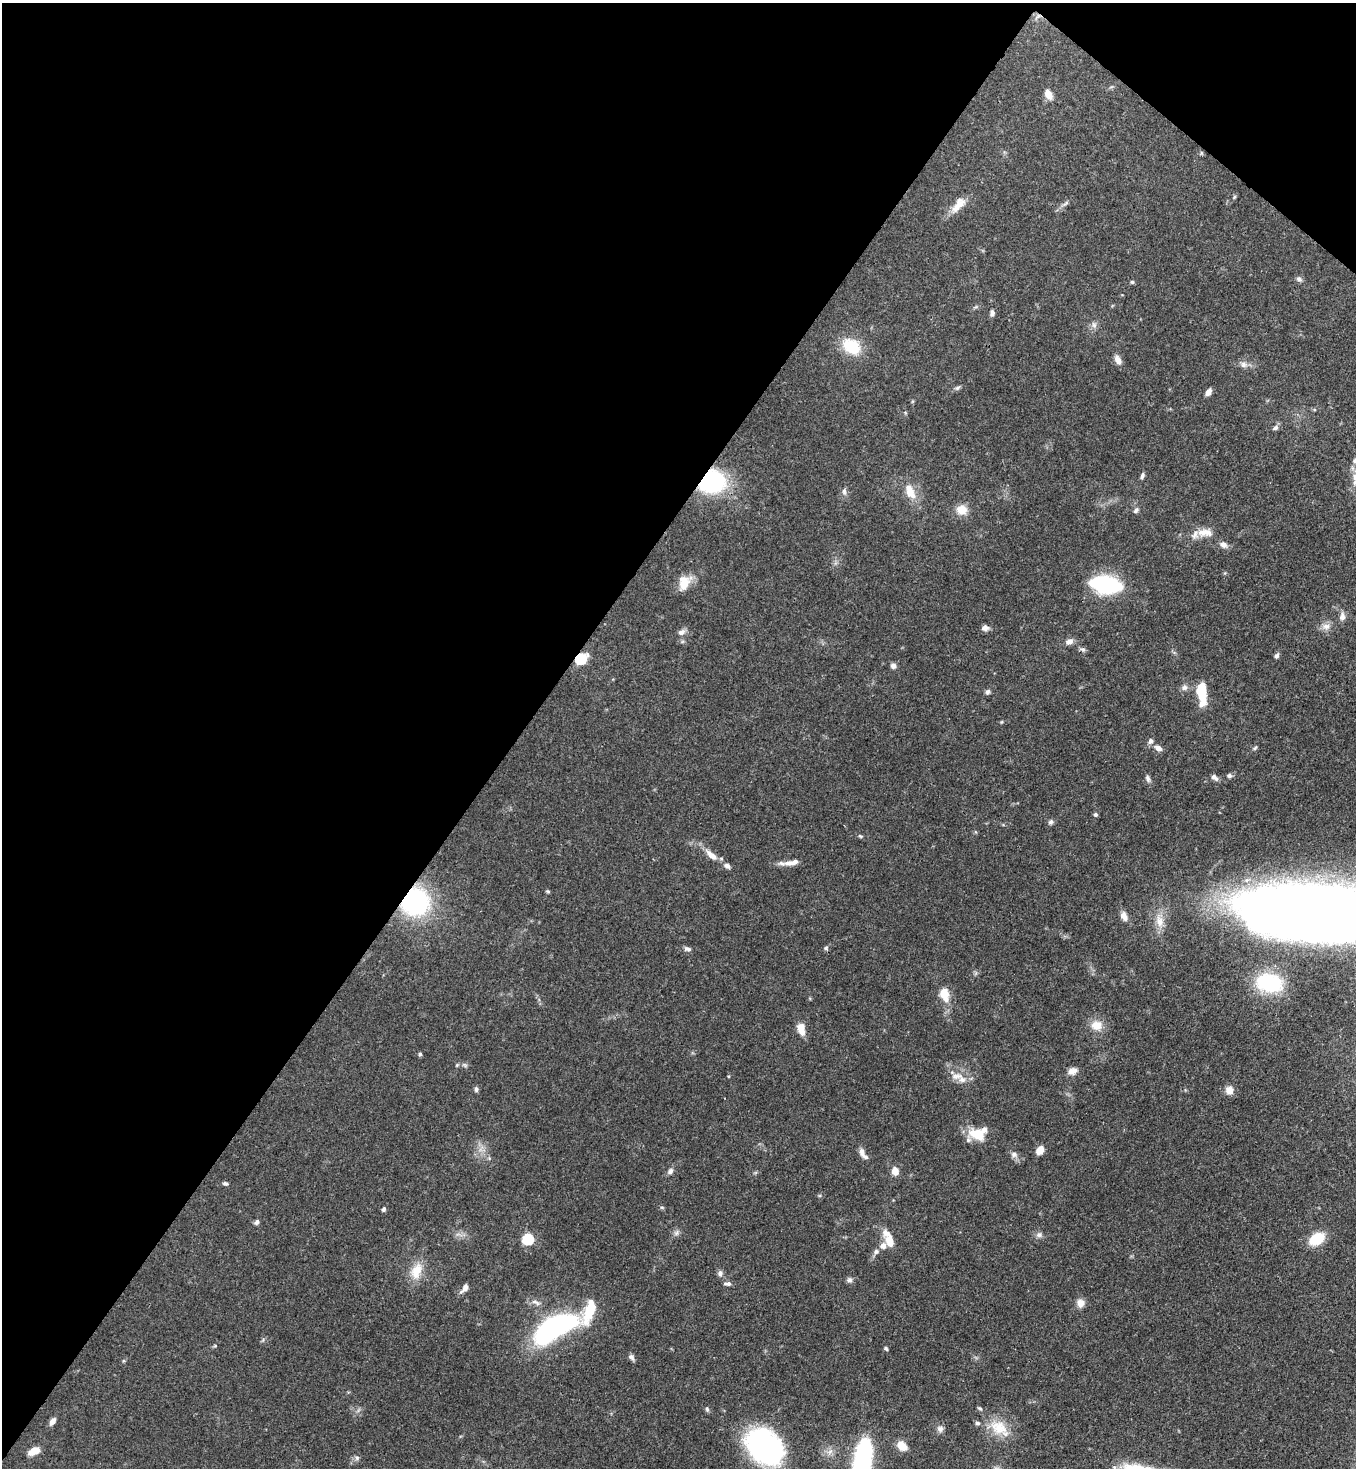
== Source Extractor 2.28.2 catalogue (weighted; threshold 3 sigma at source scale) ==
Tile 2 of 4 x 4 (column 2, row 1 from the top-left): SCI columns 1579-2932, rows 4455-5920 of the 6002 x 5980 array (HDU 1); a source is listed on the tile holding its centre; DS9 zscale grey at full resolution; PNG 1358 x 1470 px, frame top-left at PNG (2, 3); no overlay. Shown black and unused: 40% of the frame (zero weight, under 3 of 4 exposures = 7% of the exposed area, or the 3 px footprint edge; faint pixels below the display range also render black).
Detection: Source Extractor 2.28.2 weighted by HDU 2 'WHT'; one run over the whole footprint, this tile lists its part. Background 0.107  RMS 0.0041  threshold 0.0184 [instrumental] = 3 sigma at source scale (4.5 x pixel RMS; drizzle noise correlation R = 1.50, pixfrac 1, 0.05/0.05 arcsec/px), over >= 5 px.
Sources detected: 115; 2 inside a brighter object's white glare — not listed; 7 inside a brighter listed object's ellipse — not listed separately; the other 106 listed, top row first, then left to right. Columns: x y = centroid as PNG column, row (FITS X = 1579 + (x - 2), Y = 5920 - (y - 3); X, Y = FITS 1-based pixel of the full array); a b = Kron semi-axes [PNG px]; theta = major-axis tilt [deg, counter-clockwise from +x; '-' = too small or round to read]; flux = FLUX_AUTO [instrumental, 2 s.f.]
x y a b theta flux
1038 16 11 4 40 1.2
1048 94 12 8 -64 3.3
1234 197 5 4 - 0.52
1065 203 10 4 39 1.1
958 205 25 10 51 5.5
1299 279 9 6 -37 1.2
1132 282 5 5 - 0.58
992 313 7 5 -89 1.3
1094 325 7 7 - 1.4
851 346 21 16 -28 14
1118 360 12 7 -63 2.5
1244 365 10 8 -25 1.9
957 388 7 5 28 0.89
1208 392 8 5 58 2.1
1275 428 8 6 29 1.2
1142 476 8 4 74 1
1355 476 11 8 -89 2.6
711 481 21 18 9 51
844 491 9 6 -80 1.2
910 492 23 12 -66 6.6
962 510 13 12 - 4.9
1136 510 8 5 47 1.1
1205 533 23 10 -2 5.6
1223 545 9 7 -30 2.2
684 583 17 12 70 7.6
1106 585 18 9 -9 80
1342 616 11 8 83 1.9
1326 626 11 8 1 2.4
985 628 8 7 - 1.8
681 632 10 7 27 1.8
1069 642 10 8 23 2
1082 649 9 6 -24 1
1277 655 8 5 64 1.1
581 659 6 5 - 44
893 666 6 6 - 1.5
1184 687 8 7 - 1.6
1201 688 26 11 86 9.7
988 692 7 6 - 1
1001 722 5 3 - 0.39
1150 741 7 6 - 1.5
1158 748 8 6 -33 2.6
1255 748 7 4 54 0.58
1229 776 6 5 - 1
1214 777 9 5 -40 1.5
1148 778 10 6 -70 1.2
1095 815 5 5 - 0.8
1051 822 7 6 - 1
860 836 7 4 -25 0.58
711 855 20 8 -42 4.3
791 862 22 7 11 3.8
548 891 7 4 -19 0.5
415 902 25 24 - 56
1337 914 135 35 -4 1600
1124 916 13 8 -67 2.6
1160 921 20 11 -79 5.5
826 948 5 5 - 0.69
687 949 11 6 -16 1.2
1269 983 24 16 -10 29
944 994 19 12 -72 6.6
1097 1025 15 13 -5 5.5
801 1029 12 7 -77 5.6
420 1054 5 4 - 0.74
465 1065 9 5 -27 0.91
1072 1071 12 9 17 2.6
729 1076 5 3 - 0.36
956 1076 18 8 8 4
476 1089 7 5 89 0.97
1229 1090 10 9 - 3.1
977 1134 21 13 -22 9.7
1040 1150 9 6 60 4.2
862 1153 13 7 -75 2.1
1014 1154 10 8 -15 1.6
670 1171 9 7 57 1.4
895 1171 8 7 - 4
225 1184 6 5 - 0.88
662 1207 6 4 -1 0.54
383 1209 5 4 - 1
257 1222 7 5 46 1.1
676 1233 8 6 63 1.2
1039 1235 8 7 - 1.4
528 1239 5 5 - 46
1317 1239 16 11 31 12
889 1241 15 9 -73 5.5
876 1252 7 7 - 1.3
416 1271 24 13 67 7.7
720 1273 7 7 - 1.5
849 1280 7 7 - 1.2
728 1284 9 5 1 1.4
465 1288 12 6 55 1.9
536 1302 14 5 -27 1.7
1080 1303 11 9 -80 2.8
590 1310 43 15 46 21
550 1330 35 18 41 66
215 1346 5 3 - 0.43
886 1348 6 4 -50 0.61
631 1357 9 6 -52 1.2
980 1408 7 4 -36 0.63
707 1409 7 5 -87 0.79
52 1421 9 6 56 2.1
999 1427 28 19 -27 11
940 1429 9 8 - 1.6
902 1446 9 7 -40 6.4
764 1447 40 28 -41 77
34 1451 12 7 24 5.3
357 1458 6 5 - 0.99
862 1461 43 13 82 94
Overlapping masked pixels (flux is a lower limit): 4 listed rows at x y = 1038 16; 711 481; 581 659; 415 902
Isophote crosses this tile's border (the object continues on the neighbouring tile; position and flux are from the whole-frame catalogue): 3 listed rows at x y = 1355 476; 1337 914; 862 1461